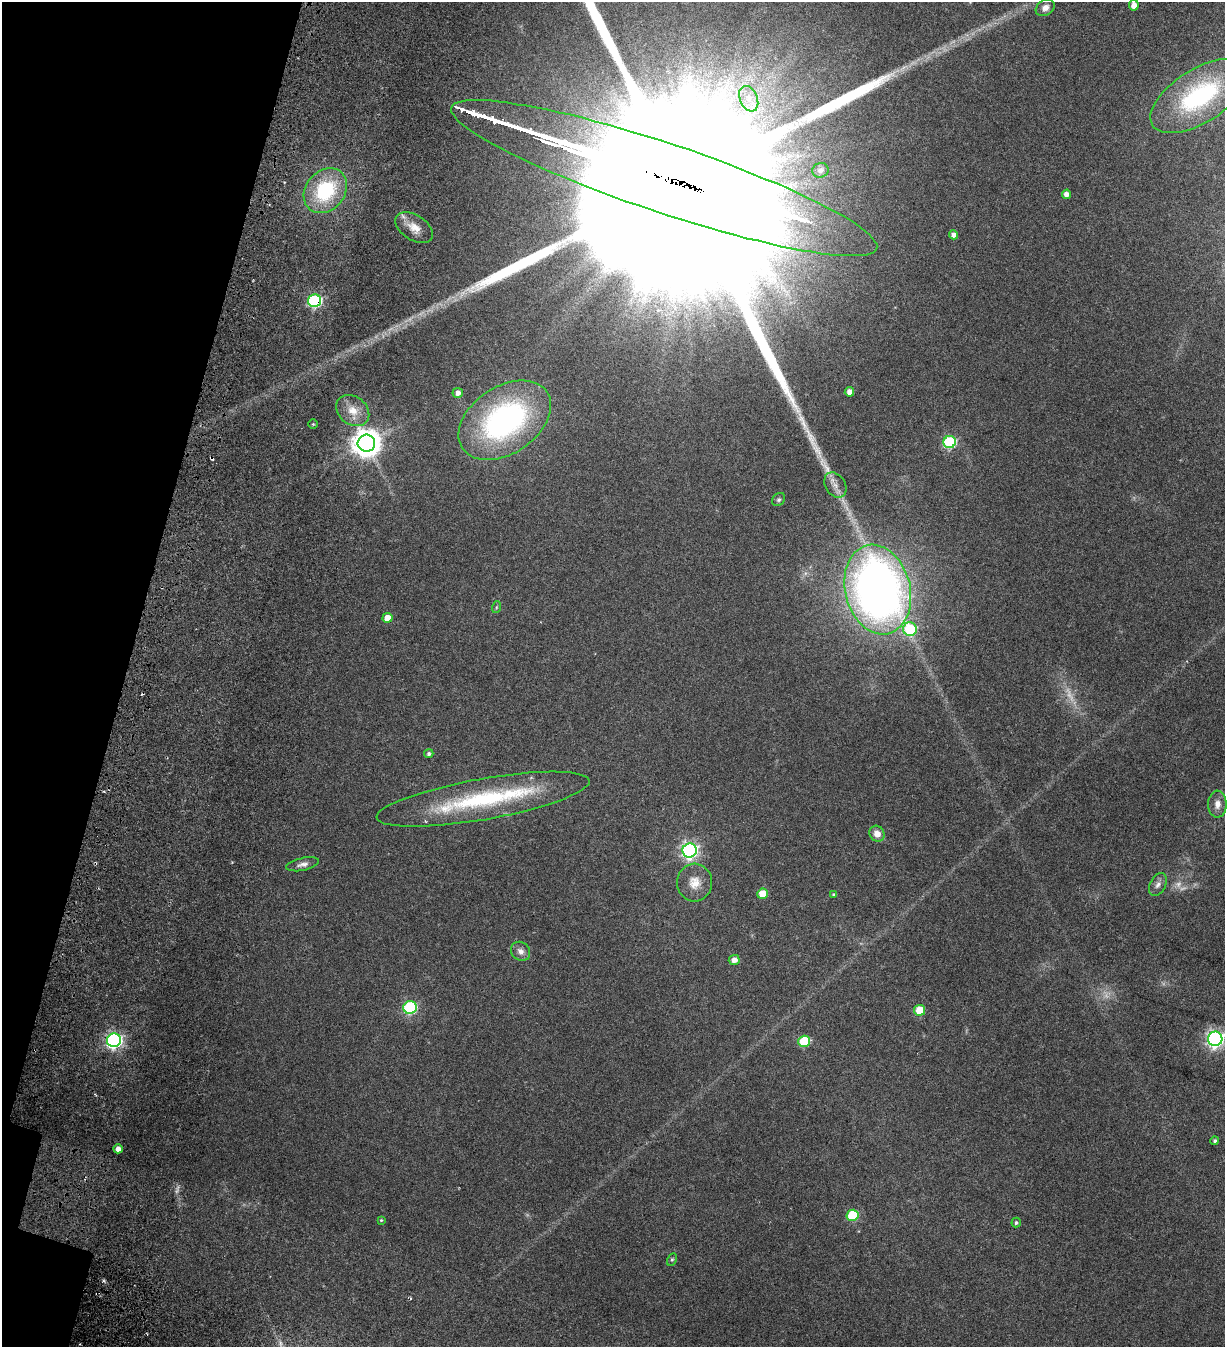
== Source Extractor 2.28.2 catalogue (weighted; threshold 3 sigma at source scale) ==
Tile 9 of 4 x 4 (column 1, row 3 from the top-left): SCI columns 392-1614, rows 1452-2796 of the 5817 x 5693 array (HDU 1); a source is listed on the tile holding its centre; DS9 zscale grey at full resolution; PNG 1227 x 1349 px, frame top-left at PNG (2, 2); each listed source drawn as its Kron ellipse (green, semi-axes under 4 px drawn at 4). Shown black and unused: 11% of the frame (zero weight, under 3 of 6 exposures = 11% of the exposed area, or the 3 px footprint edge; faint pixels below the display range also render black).
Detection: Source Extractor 2.28.2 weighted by HDU 2 'WHT'; one run over the whole footprint, this tile lists its part. Background 0.0537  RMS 0.004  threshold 0.0162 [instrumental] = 3 sigma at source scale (4.09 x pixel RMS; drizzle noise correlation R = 1.36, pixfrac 0.8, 0.0396/0.0396 arcsec/px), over >= 5 px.
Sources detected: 54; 4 too faint to see at this stretch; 2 cosmic-ray / hot-pixel residue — neither listed nor drawn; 1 inside a brighter listed object's ellipse — not listed separately; the other 47 listed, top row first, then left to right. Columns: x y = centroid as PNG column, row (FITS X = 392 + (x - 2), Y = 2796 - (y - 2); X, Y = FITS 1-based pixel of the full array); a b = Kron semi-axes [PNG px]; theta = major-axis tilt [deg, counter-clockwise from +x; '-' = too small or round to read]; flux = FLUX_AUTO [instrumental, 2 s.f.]
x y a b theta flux
1134 5 5 5 - 2.7
1045 8 10 7 32 2.3
1199 96 55 26 32 43
749 99 13 8 -67 3.7
820 170 8 7 - 0.88
664 178 224 34 -18 180000
325 191 24 19 50 25
1066 194 5 4 - 2
414 228 21 12 -33 4.7
953 235 4 4 - 1.7
315 301 6 6 - 64
849 392 5 4 - 2.2
458 393 5 5 - 2.1
353 411 18 14 -38 5.5
505 420 51 33 34 84
313 424 4 4 - 0.4
950 442 6 6 - 43
366 443 9 8 - 500
835 485 13 10 -57 2.7
779 500 7 6 - 0.7
878 590 45 32 -76 260
497 607 6 4 70 0.48
388 618 5 5 - 4.6
910 629 7 6 - 26
429 754 5 4 - 0.84
483 799 108 20 10 44
1217 804 13 9 89 2.7
877 834 8 7 - 2.8
690 850 7 7 - 120
303 864 16 6 12 1.8
695 882 19 17 86 5.4
1158 885 12 8 62 1.7
762 894 5 5 - 6.4
834 894 4 4 - 0.53
521 951 10 8 -42 2
734 960 5 5 - 2.3
410 1007 6 6 - 48
919 1010 5 5 - 8.9
1215 1039 7 7 - 130
114 1040 7 6 - 110
804 1041 6 5 - 19
1215 1141 4 4 - 0.71
118 1149 4 4 - 2.4
853 1215 6 5 - 19
381 1220 4 4 - 0.39
1016 1223 5 4 - 0.59
672 1260 6 4 62 0.55
Overlapping masked pixels (flux is a lower limit): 2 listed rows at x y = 664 178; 315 301
Isophote crosses this tile's border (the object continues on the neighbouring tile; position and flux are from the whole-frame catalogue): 2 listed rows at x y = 664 178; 1215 1039